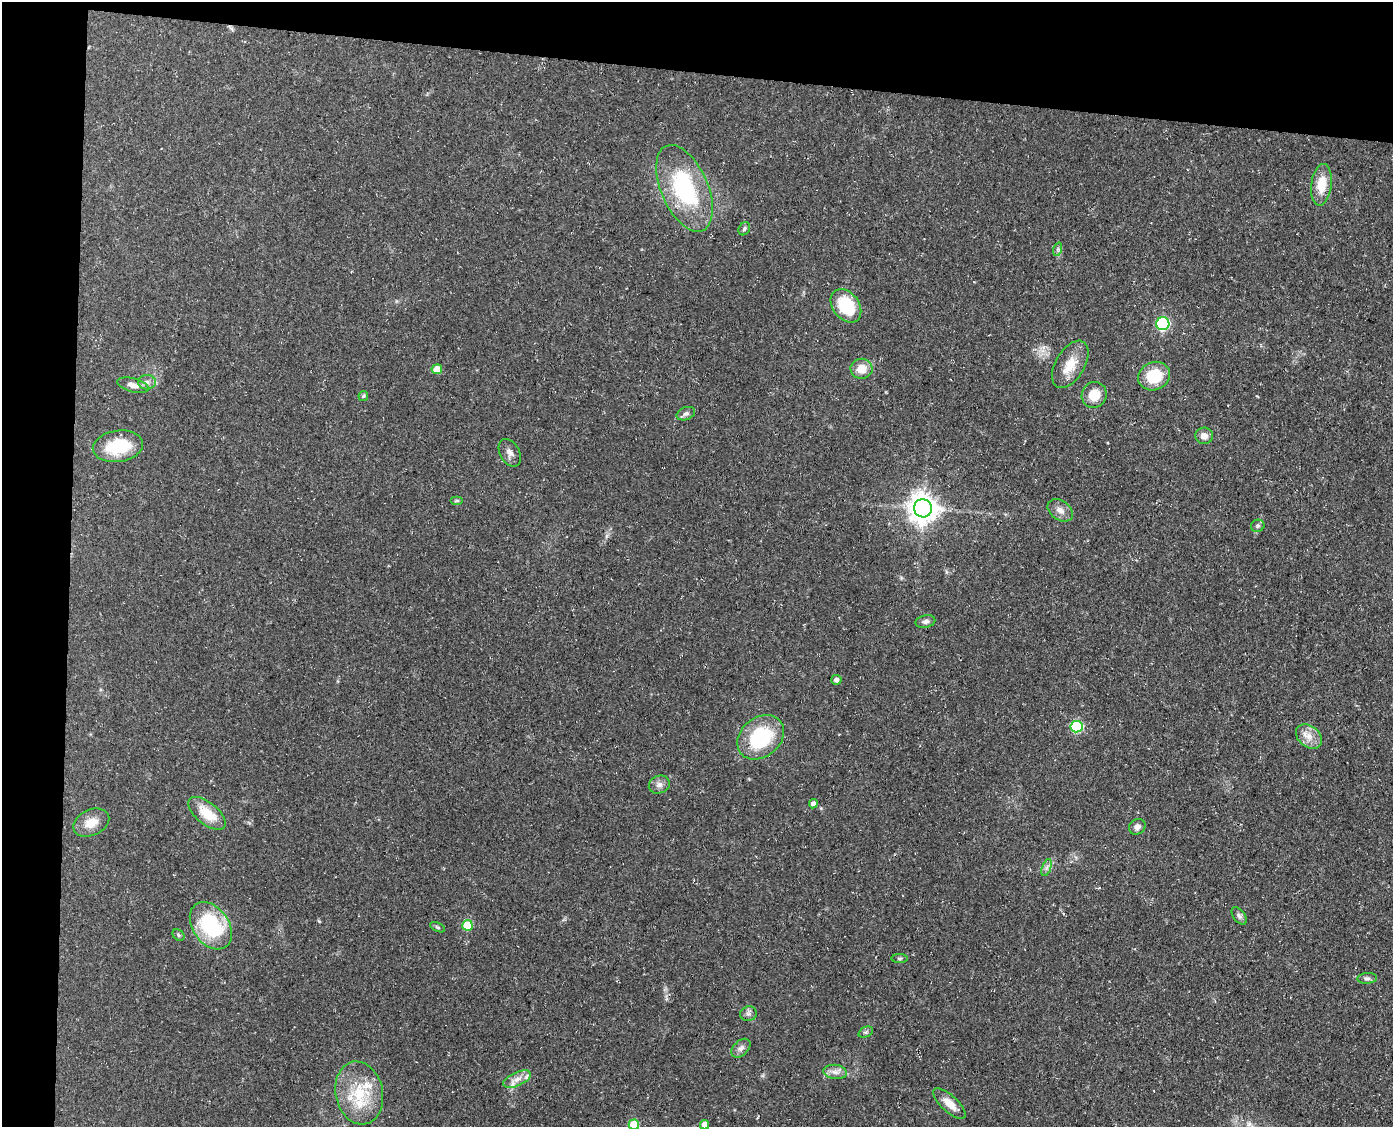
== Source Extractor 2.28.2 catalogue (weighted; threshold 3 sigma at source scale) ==
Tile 1 of 3 x 4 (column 1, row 1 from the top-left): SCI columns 286-1676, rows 3377-4501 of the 4597 x 4502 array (HDU 1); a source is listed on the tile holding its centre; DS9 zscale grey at full resolution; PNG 1395 x 1129 px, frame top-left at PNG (2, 2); each listed source drawn as its Kron ellipse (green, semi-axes under 4 px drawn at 4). Shown black and unused: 11% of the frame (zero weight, under 3 of 4 exposures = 4% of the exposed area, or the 3 px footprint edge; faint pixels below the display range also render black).
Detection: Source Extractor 2.28.2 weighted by HDU 2 'WHT'; one run over the whole footprint, this tile lists its part. Background 0.15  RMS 0.0077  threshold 0.0346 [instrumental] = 3 sigma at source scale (4.5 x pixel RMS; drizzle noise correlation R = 1.50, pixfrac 1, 0.05/0.05 arcsec/px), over >= 5 px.
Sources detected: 50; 1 inside a brighter listed object's ellipse — not listed separately; the other 49 listed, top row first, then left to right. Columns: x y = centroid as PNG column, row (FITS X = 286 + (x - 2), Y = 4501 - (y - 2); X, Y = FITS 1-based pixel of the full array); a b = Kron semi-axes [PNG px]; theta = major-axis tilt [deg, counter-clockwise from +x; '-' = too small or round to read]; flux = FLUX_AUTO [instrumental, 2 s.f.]
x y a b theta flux
1321 185 21 10 83 16
684 188 46 23 -66 83
744 229 7 5 59 1.5
1058 249 7 4 72 1.6
846 306 18 13 -52 36
1163 324 6 6 - 99
1070 364 26 14 59 16
437 369 5 5 - 10
861 369 11 10 - 9.6
1154 376 16 14 26 26
147 382 9 7 -1 3.4
133 385 16 7 -15 5.5
1094 395 13 12 - 13
363 396 5 5 - 1.1
686 414 10 6 21 2.3
1204 436 9 8 - 5.2
118 446 25 15 8 34
510 453 15 9 -61 4.6
457 501 6 4 0 1.1
923 508 9 9 - 1000
1060 510 14 9 -36 5.5
1258 526 7 6 - 1.7
925 622 10 6 12 2.8
836 680 5 5 - 2.8
1077 727 6 6 - 56
1309 736 14 10 -40 8
761 737 25 19 39 55
659 785 11 8 24 3.7
813 804 4 4 - 3.1
207 813 22 11 -39 19
91 823 19 13 25 11
1137 827 8 7 - 3.4
1047 868 9 4 71 2.1
1239 916 10 5 -52 2.7
467 925 5 5 - 30
211 926 26 18 -55 63
437 927 8 4 -27 1.3
178 935 6 5 - 1.2
900 959 8 4 1 1.2
1367 978 10 5 4 2.1
749 1014 8 7 - 2.5
866 1032 8 5 24 1.6
741 1048 11 7 43 3.4
835 1072 12 7 -8 4.4
517 1079 15 7 24 5.7
359 1093 32 23 -78 38
949 1104 20 8 -42 9.9
634 1125 5 5 - 29
705 1125 5 4 - 6.4
Isophote crosses this tile's border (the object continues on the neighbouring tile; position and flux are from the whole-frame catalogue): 2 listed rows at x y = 634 1125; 705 1125